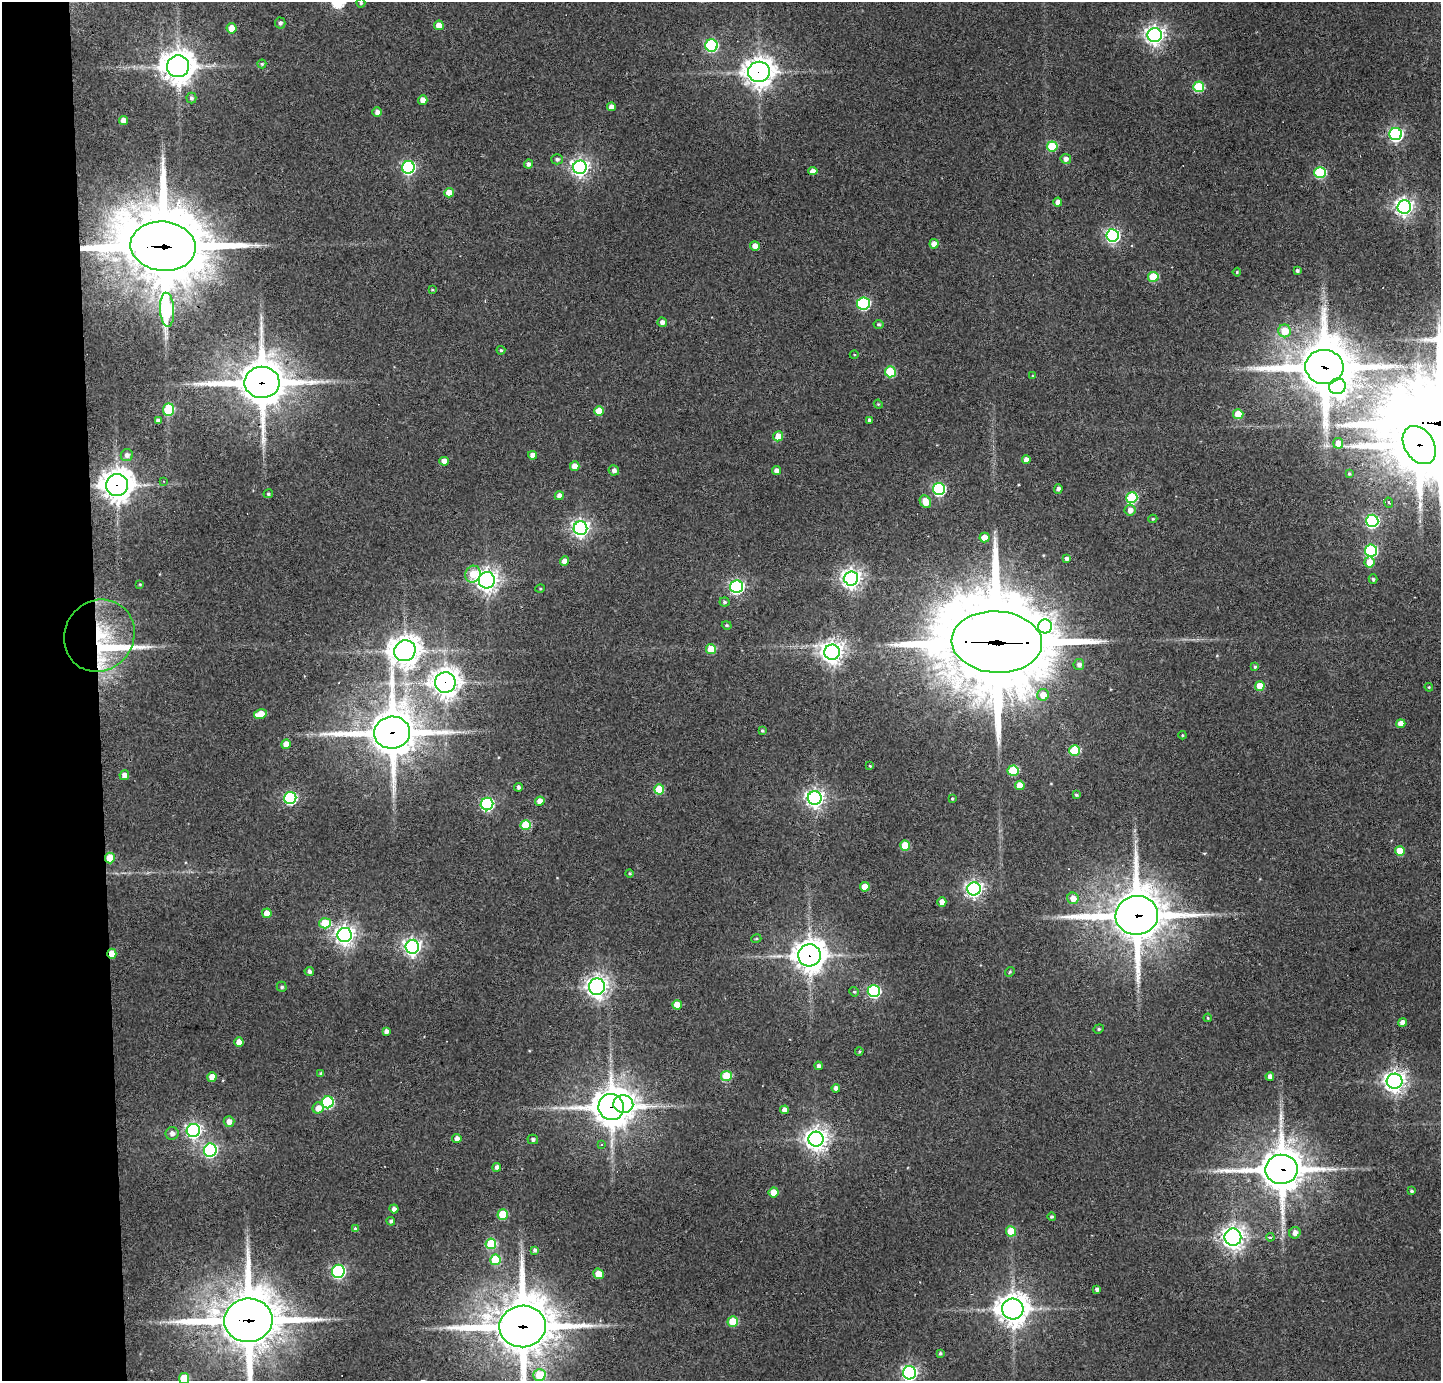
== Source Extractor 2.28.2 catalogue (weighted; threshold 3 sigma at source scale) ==
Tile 4 of 3 x 3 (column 1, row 2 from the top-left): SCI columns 1-1439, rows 1458-2836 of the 4316 x 4291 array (HDU 1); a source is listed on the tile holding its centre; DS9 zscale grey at full resolution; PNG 1443 x 1383 px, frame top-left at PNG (2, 2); each listed source drawn as its Kron ellipse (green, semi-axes under 4 px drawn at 4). Shown black and unused: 7% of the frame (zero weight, under 3 of 4 exposures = <1% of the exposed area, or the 3 px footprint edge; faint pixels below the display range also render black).
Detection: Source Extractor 2.28.2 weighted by HDU 2 'WHT'; one run over the whole footprint, this tile lists its part. Background 0.159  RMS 0.007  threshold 0.0314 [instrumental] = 3 sigma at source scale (4.5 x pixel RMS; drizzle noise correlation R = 1.50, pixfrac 1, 0.05/0.05 arcsec/px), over >= 5 px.
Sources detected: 204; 1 too faint to see at this stretch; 1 cosmic-ray / hot-pixel residue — neither listed nor drawn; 3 inside a brighter listed object's ellipse — not listed separately; the other 199 listed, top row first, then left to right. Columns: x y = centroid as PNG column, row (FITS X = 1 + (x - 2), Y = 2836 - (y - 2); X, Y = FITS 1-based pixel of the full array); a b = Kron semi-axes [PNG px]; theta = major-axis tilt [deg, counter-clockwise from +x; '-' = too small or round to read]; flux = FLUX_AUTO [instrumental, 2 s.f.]
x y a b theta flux
361 3 4 4 - 0.97
280 23 5 5 - 1.9
439 25 5 4 - 9.9
231 28 5 5 - 9.5
1155 35 7 7 - 360
711 45 6 6 - 80
262 64 4 4 - 1
178 66 11 11 - 1100
759 72 11 10 - 790
1199 87 5 5 - 41
191 98 5 5 - 1.8
423 100 4 4 - 5.1
611 107 4 4 - 4.6
377 112 5 4 - 3.3
123 121 4 4 - 5.7
1396 134 6 6 - 160
1052 146 5 5 - 30
557 159 5 5 - 2
1066 159 5 5 - 3.6
528 164 4 4 - 2.5
408 167 6 6 - 130
580 167 7 6 - 300
813 171 5 4 - 4.5
1320 172 5 5 - 54
449 193 5 4 - 10
1058 202 4 4 - 4.2
1404 207 7 7 - 310
1113 235 6 6 - 160
934 244 4 4 - 6.1
163 246 33 24 -6 7900
755 246 5 4 - 5.5
1297 271 4 3 - 1.4
1237 272 4 4 - 0.76
1153 277 5 5 - 24
432 290 3 3 - 0.64
864 303 6 6 - 84
167 310 17 7 -86 77
662 322 5 4 - 3.4
879 324 5 4 - 1.1
1285 331 6 6 - 16
501 350 4 4 - 1.2
854 355 4 3 - 0.62
1324 367 19 17 -7 4000
890 372 5 5 - 38
1032 376 4 2 - 0.61
262 382 17 15 2 2800
1337 386 8 7 - 360
878 404 5 3 - 0.69
169 410 6 5 - 43
599 411 5 5 - 12
1238 414 5 5 - 17
869 420 4 3 - 1.6
158 421 4 4 - 2.6
778 436 5 5 - 11
1338 443 5 5 - 6.6
1419 445 20 14 -58 3300
127 455 6 6 - 2.6
533 455 4 4 - 4.9
1026 460 4 4 - 4.8
444 461 4 4 - 4.8
575 466 5 4 - 6.9
614 470 5 5 - 2.7
776 470 4 4 - 3.6
1349 474 3 3 - 0.81
163 481 3 3 - 0.86
117 485 11 11 - 990
939 489 6 6 - 100
1058 489 5 4 - 2.2
268 494 5 4 - 1.1
559 496 4 4 - 3.9
1132 498 5 5 - 64
925 502 7 5 -57 11
1389 503 5 3 - 1
1130 510 5 5 - 4.7
1153 519 4 4 - 0.99
1372 521 6 6 - 130
580 528 7 7 - 300
984 537 5 5 - 9.3
1371 551 6 6 - 94
1067 559 4 4 - 2.7
564 561 4 4 - 6.3
1369 562 5 5 - 8.6
473 574 8 7 - 14
851 578 7 7 - 400
1373 579 5 4 - 1.3
487 580 8 8 - 460
140 584 3 3 - 0.6
737 587 6 6 - 150
540 589 5 3 - 0.67
724 602 5 4 - 1.4
727 625 5 4 - 1
1045 626 7 7 - 220
99 636 37 34 53 58
997 642 45 31 -4 15000
711 649 5 5 - 18
405 651 11 10 - 910
832 652 7 7 - 540
1079 665 5 5 - 2.8
1255 667 4 3 - 1.1
445 682 10 10 - 700
1260 686 5 4 - 13
1429 687 4 4 - 0.72
1043 695 6 6 - 8.8
260 714 6 5 - 12
1401 724 4 4 - 6
762 731 4 3 - 1.1
392 733 18 16 5 3100
1182 735 4 4 - 0.73
286 744 5 4 - 8.1
1075 750 5 5 - 36
870 766 4 3 - 0.81
1013 771 5 5 - 36
124 775 5 4 - 4.2
1020 785 5 5 - 9.6
518 787 4 4 - 1.7
659 789 5 5 - 22
1076 795 4 3 - 1.4
290 798 6 6 - 100
815 798 7 6 - 340
952 799 4 3 - 0.75
540 801 5 4 - 7.1
487 804 6 6 - 120
526 825 5 5 - 31
905 846 5 5 - 23
1400 851 5 5 - 14
110 858 5 5 - 16
630 873 4 4 - 0.82
865 887 5 5 - 11
974 889 7 6 - 270
1073 898 6 5 - 7.3
942 902 4 4 - 6.1
267 913 5 5 - 8.8
1137 915 21 19 8 3200
325 923 5 5 - 25
345 935 7 7 - 420
756 939 5 3 - 0.77
412 947 7 7 - 280
112 954 5 4 - 12
809 955 11 11 - 960
309 971 5 4 - 2.5
1010 972 5 4 - 0.87
282 987 5 5 - 1.4
597 987 8 8 - 420
874 991 6 6 - 95
854 992 5 4 - 0.91
677 1005 5 4 - 9.8
1208 1018 4 4 - 0.63
1403 1023 4 4 - 5.5
1099 1029 5 4 - 1
386 1031 4 4 - 2.8
239 1042 5 4 - 7
859 1051 4 3 - 0.78
818 1066 4 4 - 2.3
321 1074 4 3 - 1.4
726 1076 5 5 - 32
1270 1076 4 4 - 3.4
212 1077 5 4 - 8.3
1394 1081 8 7 - 430
836 1088 4 4 - 3.4
328 1102 6 6 - 75
623 1104 10 8 -13 390
611 1107 13 12 - 1500
318 1108 6 5 - 6
784 1110 4 4 - 4.4
229 1122 5 5 - 5.2
193 1130 7 6 - 210
172 1133 6 6 - 3.7
457 1138 5 4 - 3.2
533 1139 5 4 - 2
816 1139 7 7 - 570
602 1144 4 4 - 0.84
210 1150 6 6 - 140
497 1167 4 4 - 3.8
1281 1169 16 14 2 2500
1411 1191 4 4 - 1.2
773 1192 5 5 - 10
394 1209 4 4 - 2.6
503 1214 5 5 - 25
1052 1217 4 4 - 1.3
391 1221 4 4 - 1.9
355 1229 4 4 - 1.5
1011 1231 5 5 - 20
1295 1233 6 5 - 4.5
1233 1237 8 8 - 410
1270 1237 4 3 - 1.1
491 1244 5 5 - 42
535 1250 4 4 - 1.6
495 1260 5 5 - 27
338 1271 6 6 - 120
598 1274 6 5 - 11
1097 1289 4 3 - 2.1
1013 1309 11 10 - 950
248 1320 24 21 7 3900
733 1321 5 5 - 20
523 1326 23 21 8 3800
940 1353 4 4 - 1.3
909 1373 6 6 - 210
539 1375 6 5 - 25
184 1379 5 5 - 26
Overlapping masked pixels (flux is a lower limit): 18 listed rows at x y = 759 72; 163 246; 1324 367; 262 382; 1419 445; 117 485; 99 636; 997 642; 445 682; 392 733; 110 858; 1137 915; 112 954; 809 955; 611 1107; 1281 1169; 248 1320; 523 1326
Isophote crosses this tile's border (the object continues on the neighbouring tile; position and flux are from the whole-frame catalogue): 5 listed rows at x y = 1419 445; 248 1320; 523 1326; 909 1373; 184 1379